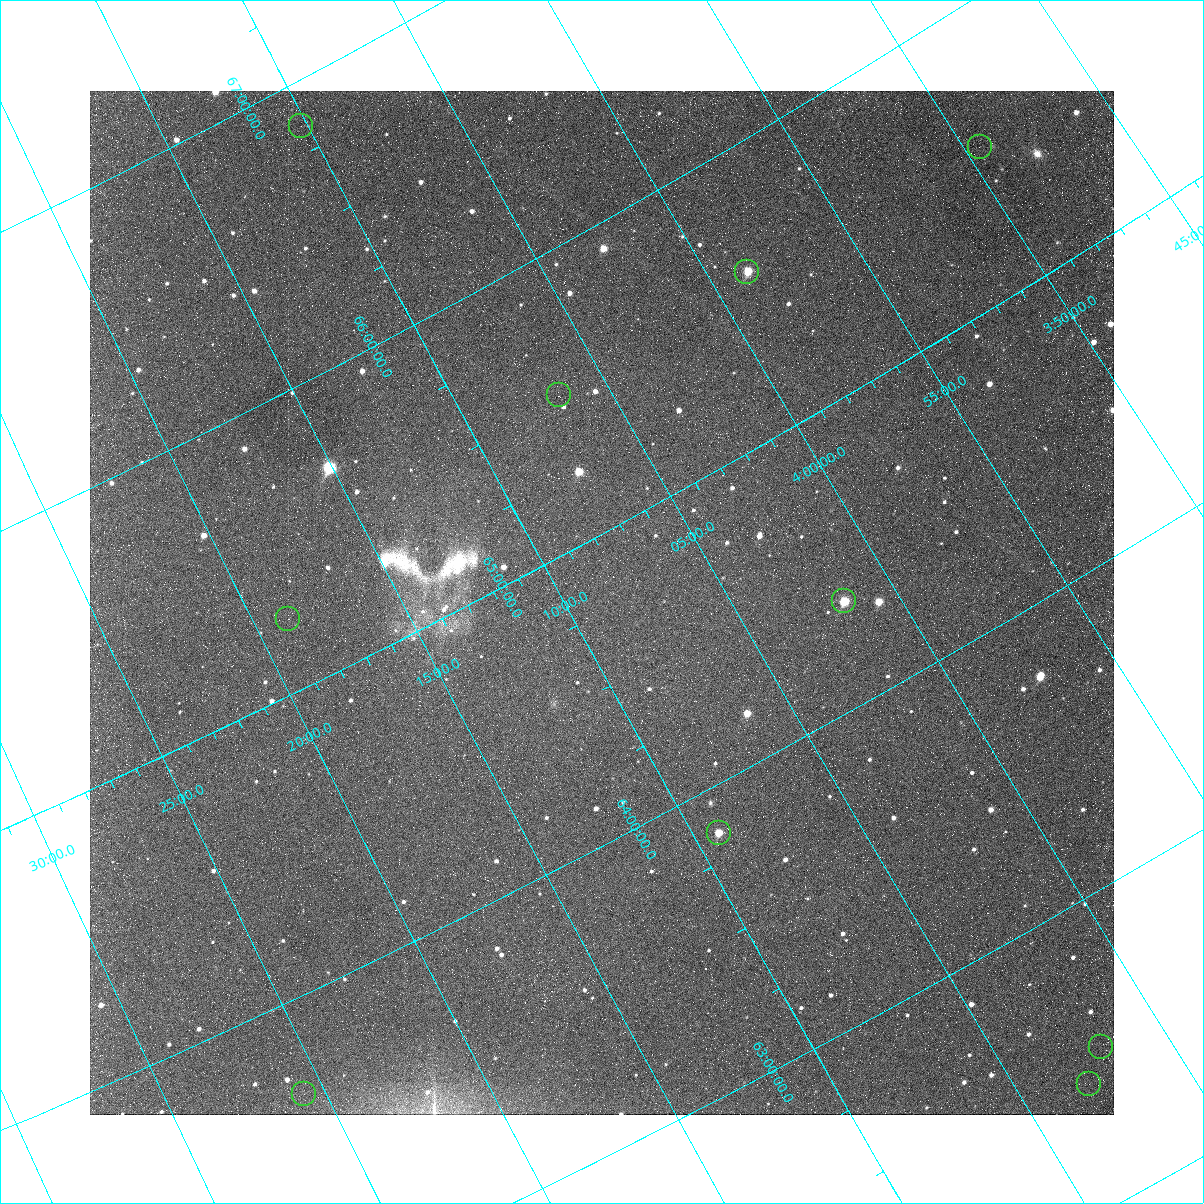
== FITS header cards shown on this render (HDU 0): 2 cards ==
NAXIS1  =                 1024
NAXIS2  =                 1024

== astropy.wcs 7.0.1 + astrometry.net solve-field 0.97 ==
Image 1024 x 1024 px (HDU 0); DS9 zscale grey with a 90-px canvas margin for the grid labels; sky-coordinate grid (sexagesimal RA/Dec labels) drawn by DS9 from the SOLVED WCS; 10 Tycho-2 reference stars matched to detected sources circled (green)
Header WCS: none
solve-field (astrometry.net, Tycho-2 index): SOLVED blind (the file carries no WCS)
Solved WCS: RA---TAN-SIP/DEC--TAN-SIP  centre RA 04:08:52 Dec +64:47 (62.22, +64.78 deg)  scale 13.2 arcsec/px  FOV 224.4' x 225.4'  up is -29 deg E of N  parity normal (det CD < 0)
(file carries no celestial WCS; the grid is the blind solution)
Tycho-2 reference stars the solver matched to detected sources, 10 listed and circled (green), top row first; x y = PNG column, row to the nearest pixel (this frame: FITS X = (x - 90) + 1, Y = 1024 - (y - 91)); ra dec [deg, ICRS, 3 dp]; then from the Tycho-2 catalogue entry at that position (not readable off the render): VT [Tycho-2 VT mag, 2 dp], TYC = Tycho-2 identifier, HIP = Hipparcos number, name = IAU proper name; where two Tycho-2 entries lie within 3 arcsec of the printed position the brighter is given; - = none
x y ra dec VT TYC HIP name
301 126 62.558 +66.847 7.97 4076-464-1 19473 -
980 147 57.380 +65.526 4.62 4071-1894-1 17884 -
747 272 59.683 +65.576 8.11 4071-927-1 18594 -
559 395 61.662 +65.521 6.15 4072-1494-1 19177 -
844 601 60.417 +64.357 8.45 4072-1412-1 18799 -
288 619 64.710 +65.252 8.10 4073-236-1 20119 -
719 833 62.301 +63.843 8.73 4072-168-1 19392 -
1101 1047 60.493 +62.514 8.47 4068-1064-1 18818 -
1089 1084 60.730 +62.421 7.38 4068-1308-1 18884 -
304 1094 66.417 +63.675 8.39 4069-1243-1 20669 -